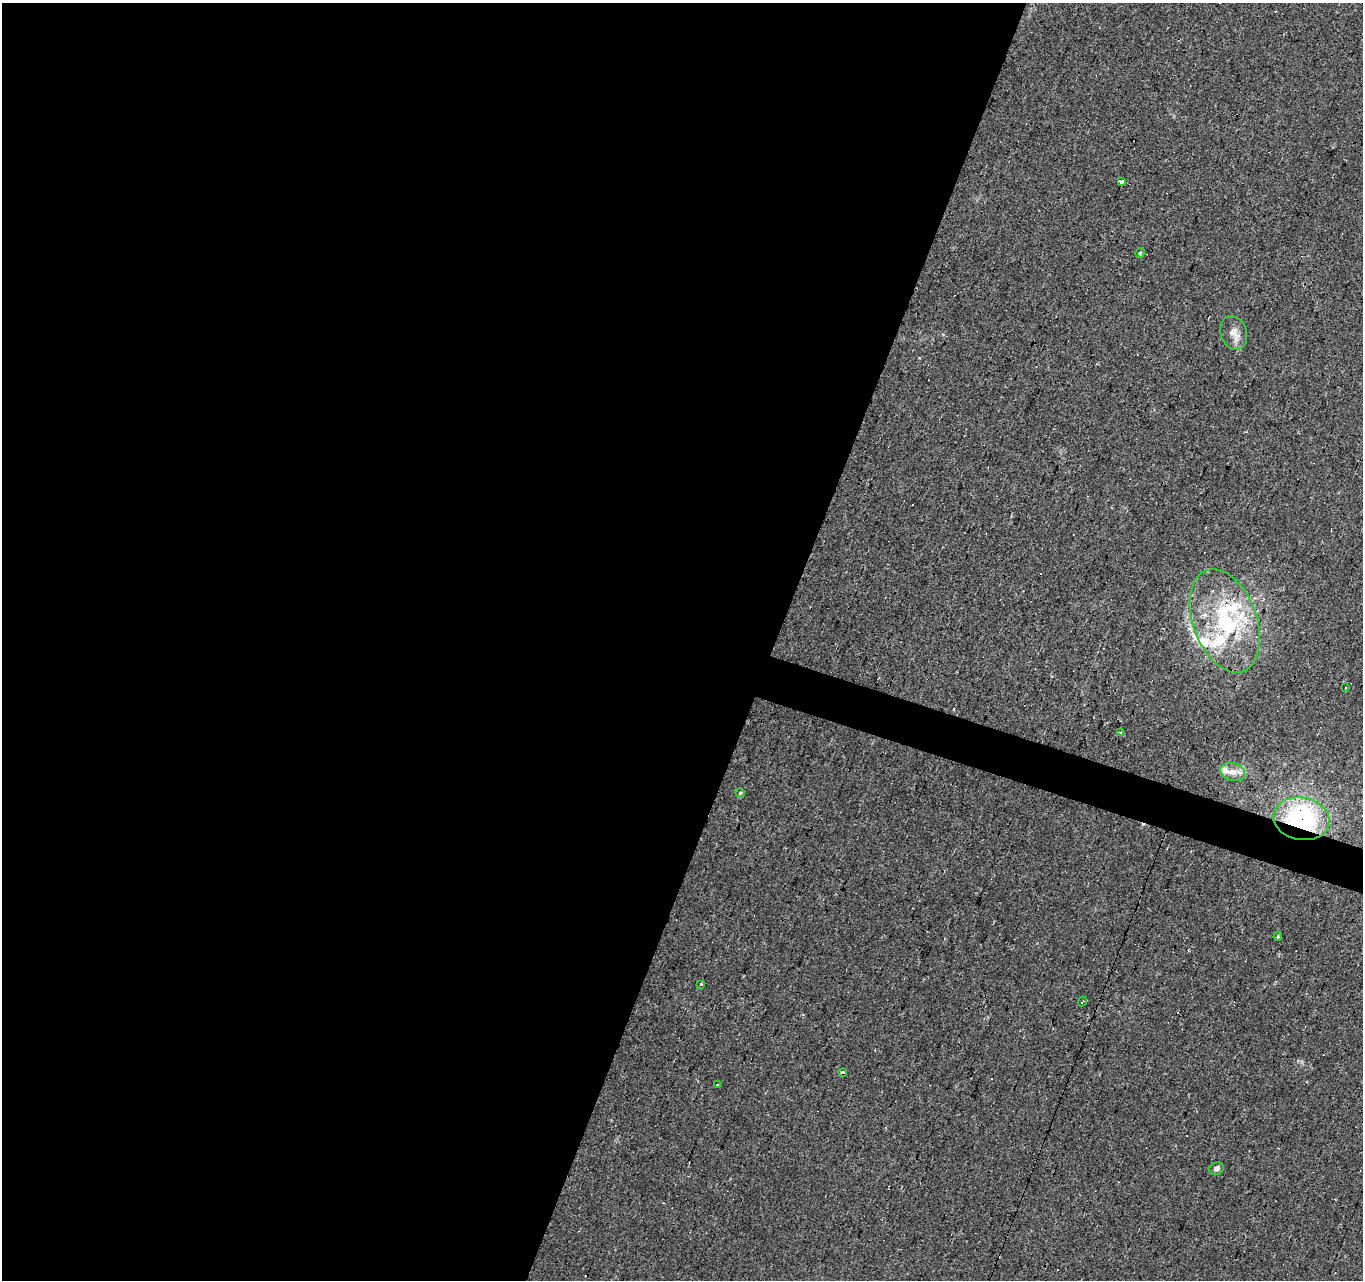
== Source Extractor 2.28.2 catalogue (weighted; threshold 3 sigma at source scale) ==
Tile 5 of 4 x 4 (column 1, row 2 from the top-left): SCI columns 5-1365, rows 2831-4108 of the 5449 x 5596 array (HDU 1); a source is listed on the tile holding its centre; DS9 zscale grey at full resolution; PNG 1365 x 1282 px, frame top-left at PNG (2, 3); each listed source drawn as its Kron ellipse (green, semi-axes under 4 px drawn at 4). Shown black and unused: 59% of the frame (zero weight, under 2 of 3 exposures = <1% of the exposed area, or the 3 px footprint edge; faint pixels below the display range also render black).
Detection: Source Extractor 2.28.2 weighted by HDU 2 'WHT'; one run over the whole footprint, this tile lists its part. Background 0.0448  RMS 0.0067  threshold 0.03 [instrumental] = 3 sigma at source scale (4.5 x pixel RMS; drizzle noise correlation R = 1.50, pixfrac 1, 0.0396/0.0396 arcsec/px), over >= 5 px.
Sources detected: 33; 13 cosmic-ray / hot-pixel residue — neither listed nor drawn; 5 inside a brighter listed object's ellipse — not listed separately; the other 15 listed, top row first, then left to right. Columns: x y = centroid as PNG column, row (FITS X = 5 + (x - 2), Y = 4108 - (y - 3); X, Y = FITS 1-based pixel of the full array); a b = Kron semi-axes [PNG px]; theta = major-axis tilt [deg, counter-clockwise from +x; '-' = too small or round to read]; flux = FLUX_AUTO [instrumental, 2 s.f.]
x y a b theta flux
1121 181 3 3 - 26
1140 253 5 3 - 0.68
1234 333 17 13 -70 6.3
1225 621 54 32 -70 75
1346 688 2 2 - 0.49
1120 733 4 3 - 1.1
1232 772 13 8 -16 5.2
740 793 4 4 - 0.72
1301 819 28 21 -11 89
1278 937 4 4 - 1.3
701 984 3 3 - 2.1
1082 1002 5 2 - 0.66
842 1072 3 3 - 5.3
717 1085 3 3 - 1.1
1216 1169 7 6 - 2
Overlapping masked pixels (flux is a lower limit): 1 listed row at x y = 1301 819